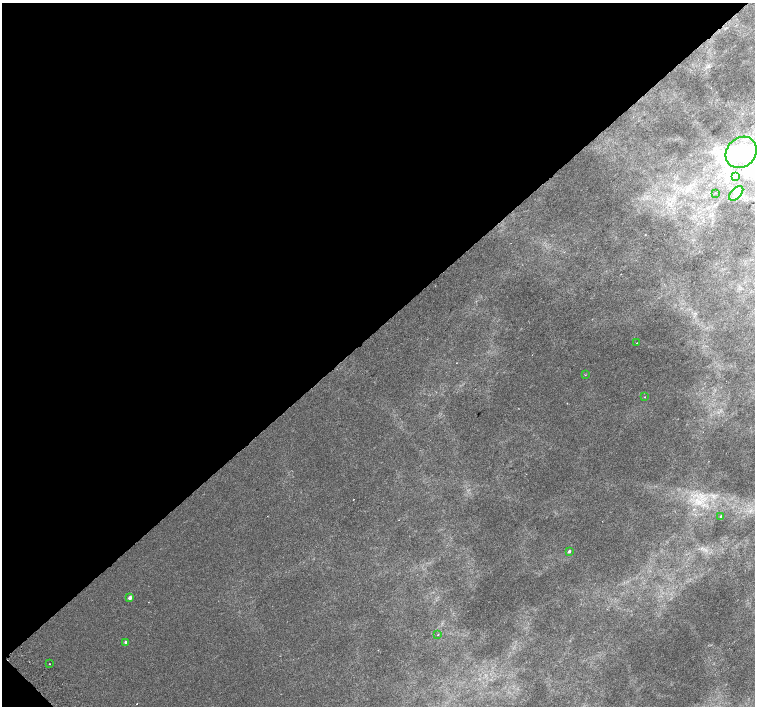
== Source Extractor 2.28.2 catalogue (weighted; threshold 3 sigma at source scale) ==
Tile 5 of 4 x 4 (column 1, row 2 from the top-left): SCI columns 45-1550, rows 3014-4420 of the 6117 x 6089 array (HDU 1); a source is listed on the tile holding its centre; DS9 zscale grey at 2 x 2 block average (1 PNG px = mean of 2 x 2 image px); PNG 757 x 708 px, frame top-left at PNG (2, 3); each listed source drawn as its Kron ellipse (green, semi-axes under 4 px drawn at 4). Shown black and unused: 47% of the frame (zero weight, under 2 of 3 exposures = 3% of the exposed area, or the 3 px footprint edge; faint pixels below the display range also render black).
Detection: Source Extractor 2.28.2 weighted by HDU 2 'WHT'; one run over the whole footprint, this tile lists its part. Background 0.00604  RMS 0.0037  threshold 0.0168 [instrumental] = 3 sigma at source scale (4.5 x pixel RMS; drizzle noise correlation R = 1.50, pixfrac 1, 0.0396/0.0396 arcsec/px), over >= 5 px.
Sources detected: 17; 1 inside a brighter object's white glare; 2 cosmic-ray / hot-pixel residue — neither listed nor drawn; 1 inside a brighter listed object's ellipse — not listed separately; the other 13 listed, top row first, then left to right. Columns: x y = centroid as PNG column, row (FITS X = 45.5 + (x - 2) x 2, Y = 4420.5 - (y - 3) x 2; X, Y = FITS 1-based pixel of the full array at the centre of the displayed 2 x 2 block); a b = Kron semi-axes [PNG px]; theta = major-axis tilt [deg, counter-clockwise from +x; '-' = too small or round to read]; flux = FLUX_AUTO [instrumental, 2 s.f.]
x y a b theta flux
741 152 17 14 46 28
735 177 4 3 - 1.3
715 193 2 2 - 0.36
736 193 9 5 45 4.3
637 343 2 2 - 0.58
585 375 2 2 - 0.36
645 397 2 2 - 0.31
721 516 2 2 - 1.1
569 551 2 2 - 2.1
130 598 2 2 - 5.5
438 634 2 2 - 0.48
126 642 2 2 - 2.1
49 664 2 2 - 0.87
Diffuse or blended objects may show on this block-average render without a row.